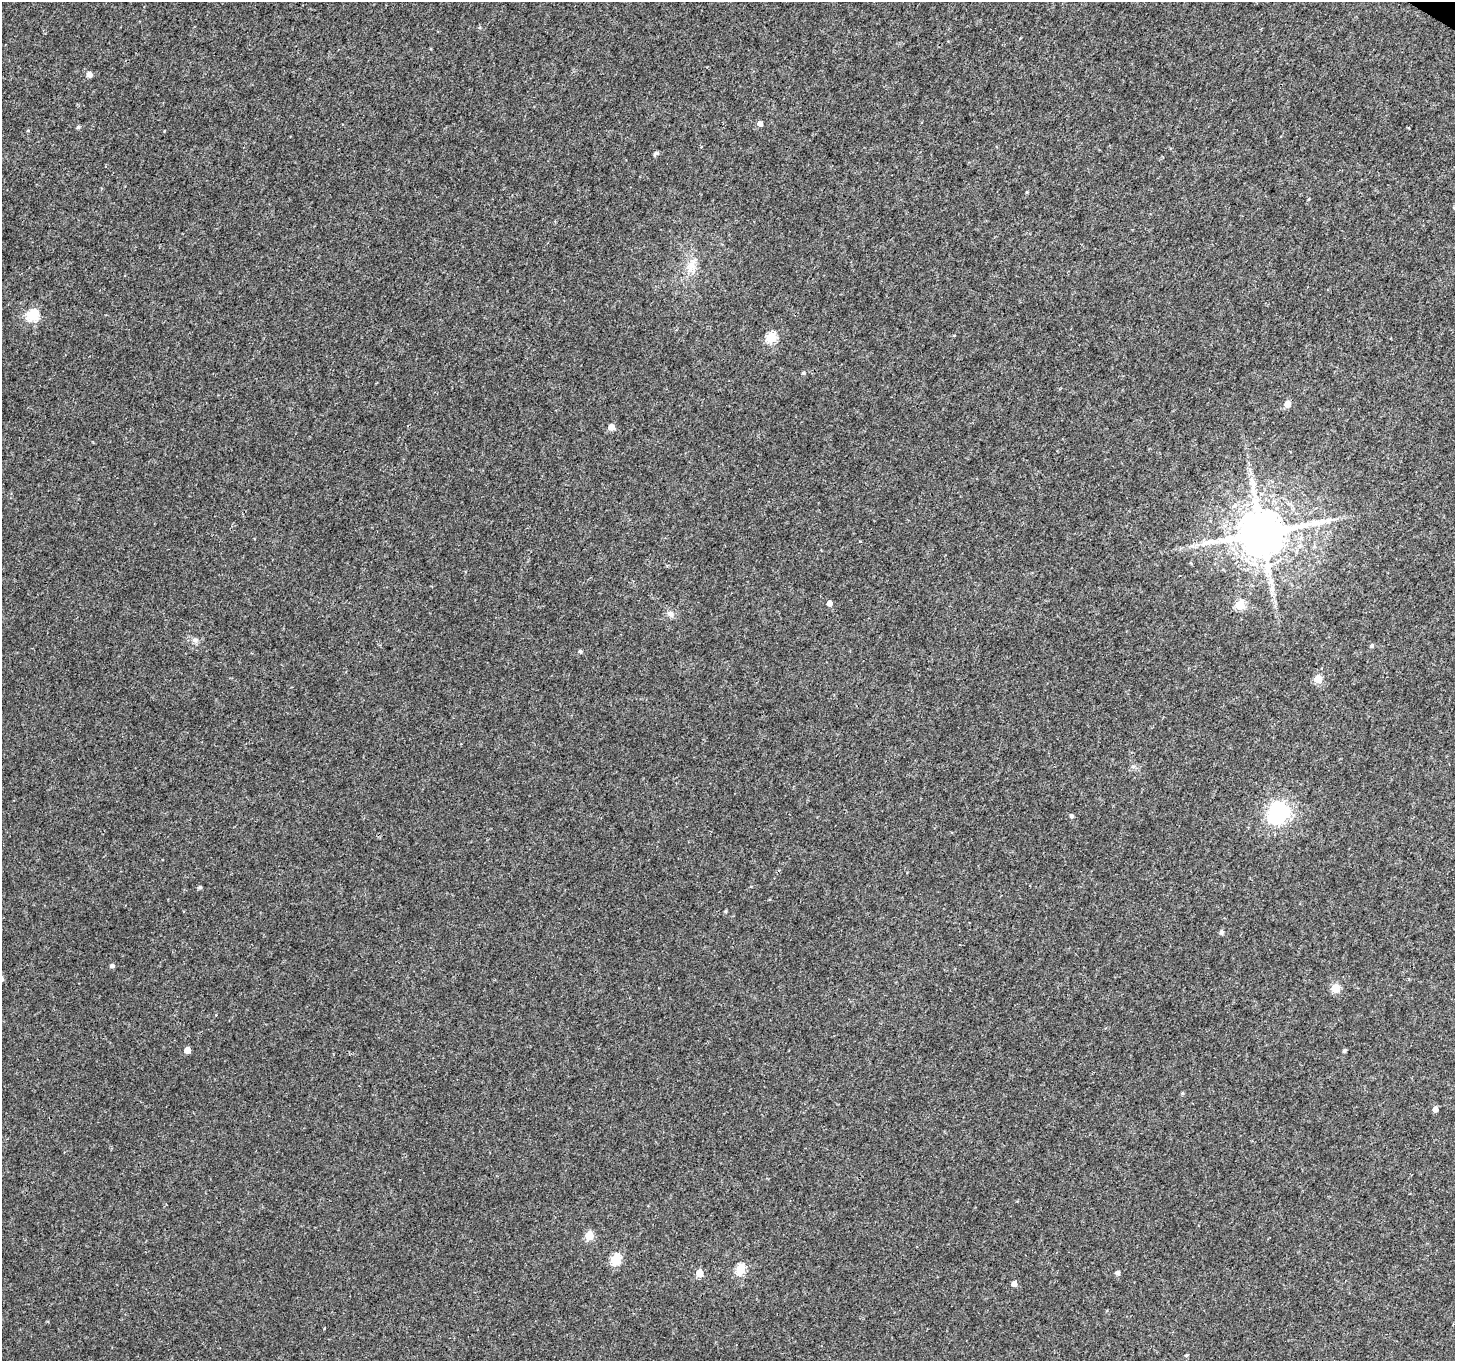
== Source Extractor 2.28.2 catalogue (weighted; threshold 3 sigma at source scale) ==
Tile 10 of 4 x 4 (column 2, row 3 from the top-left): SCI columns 1520-2972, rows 1646-3004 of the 6025 x 6112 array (HDU 1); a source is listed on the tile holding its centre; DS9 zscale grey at full resolution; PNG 1457 x 1363 px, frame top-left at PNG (2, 2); no overlay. Shown black and unused: <1% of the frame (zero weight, under 3 of 4 exposures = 7% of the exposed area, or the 3 px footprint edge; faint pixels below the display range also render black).
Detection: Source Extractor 2.28.2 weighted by HDU 2 'WHT'; one run over the whole footprint, this tile lists its part. Background 0.00391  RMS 0.0031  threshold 0.0139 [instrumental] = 3 sigma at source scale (4.5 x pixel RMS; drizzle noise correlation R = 1.50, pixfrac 1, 0.0396/0.0396 arcsec/px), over >= 5 px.
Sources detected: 42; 2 inside a brighter listed object's ellipse — not listed separately; the other 40 listed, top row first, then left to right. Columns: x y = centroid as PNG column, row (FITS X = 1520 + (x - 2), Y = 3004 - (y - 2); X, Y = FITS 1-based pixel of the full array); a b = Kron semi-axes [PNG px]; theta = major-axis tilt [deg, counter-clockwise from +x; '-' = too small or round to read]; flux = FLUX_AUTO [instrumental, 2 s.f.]
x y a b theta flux
89 74 5 5 - 2
760 123 5 5 - 1.5
78 127 4 4 - 0.5
656 154 8 4 30 0.63
1309 199 5 3 - 0.25
1454 208 5 3 - 0.26
691 266 19 11 73 4
32 315 6 5 - 25
771 338 5 5 - 19
803 373 5 4 - 0.39
1287 404 5 5 - 3.8
611 427 5 4 - 3.3
1252 481 11 7 73 1.8
1262 533 13 12 - 1800
1209 542 24 7 22 3.7
1271 581 12 7 -82 1.8
829 603 4 4 - 2.2
1240 605 5 5 - 14
670 614 10 7 -33 1.3
195 640 8 6 -21 0.97
1371 646 5 4 - 0.56
580 651 5 4 - 0.53
1318 679 5 5 - 8.7
1278 812 17 15 50 30
1071 816 5 4 - 0.66
200 887 5 4 - 0.49
725 911 4 4 - 0.35
1221 932 5 4 - 0.89
112 966 5 4 - 0.88
1336 988 5 5 - 11
187 1050 5 5 - 4.1
1344 1051 4 4 - 0.53
1435 1109 5 4 - 1.7
589 1236 5 5 - 11
616 1259 6 5 - 19
740 1269 5 5 - 17
699 1273 5 5 - 5
1118 1273 4 4 - 1
1014 1284 5 4 - 1.9
1186 1355 4 3 - 0.38
Isophote crosses this tile's border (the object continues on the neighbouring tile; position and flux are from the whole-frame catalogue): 1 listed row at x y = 1454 208